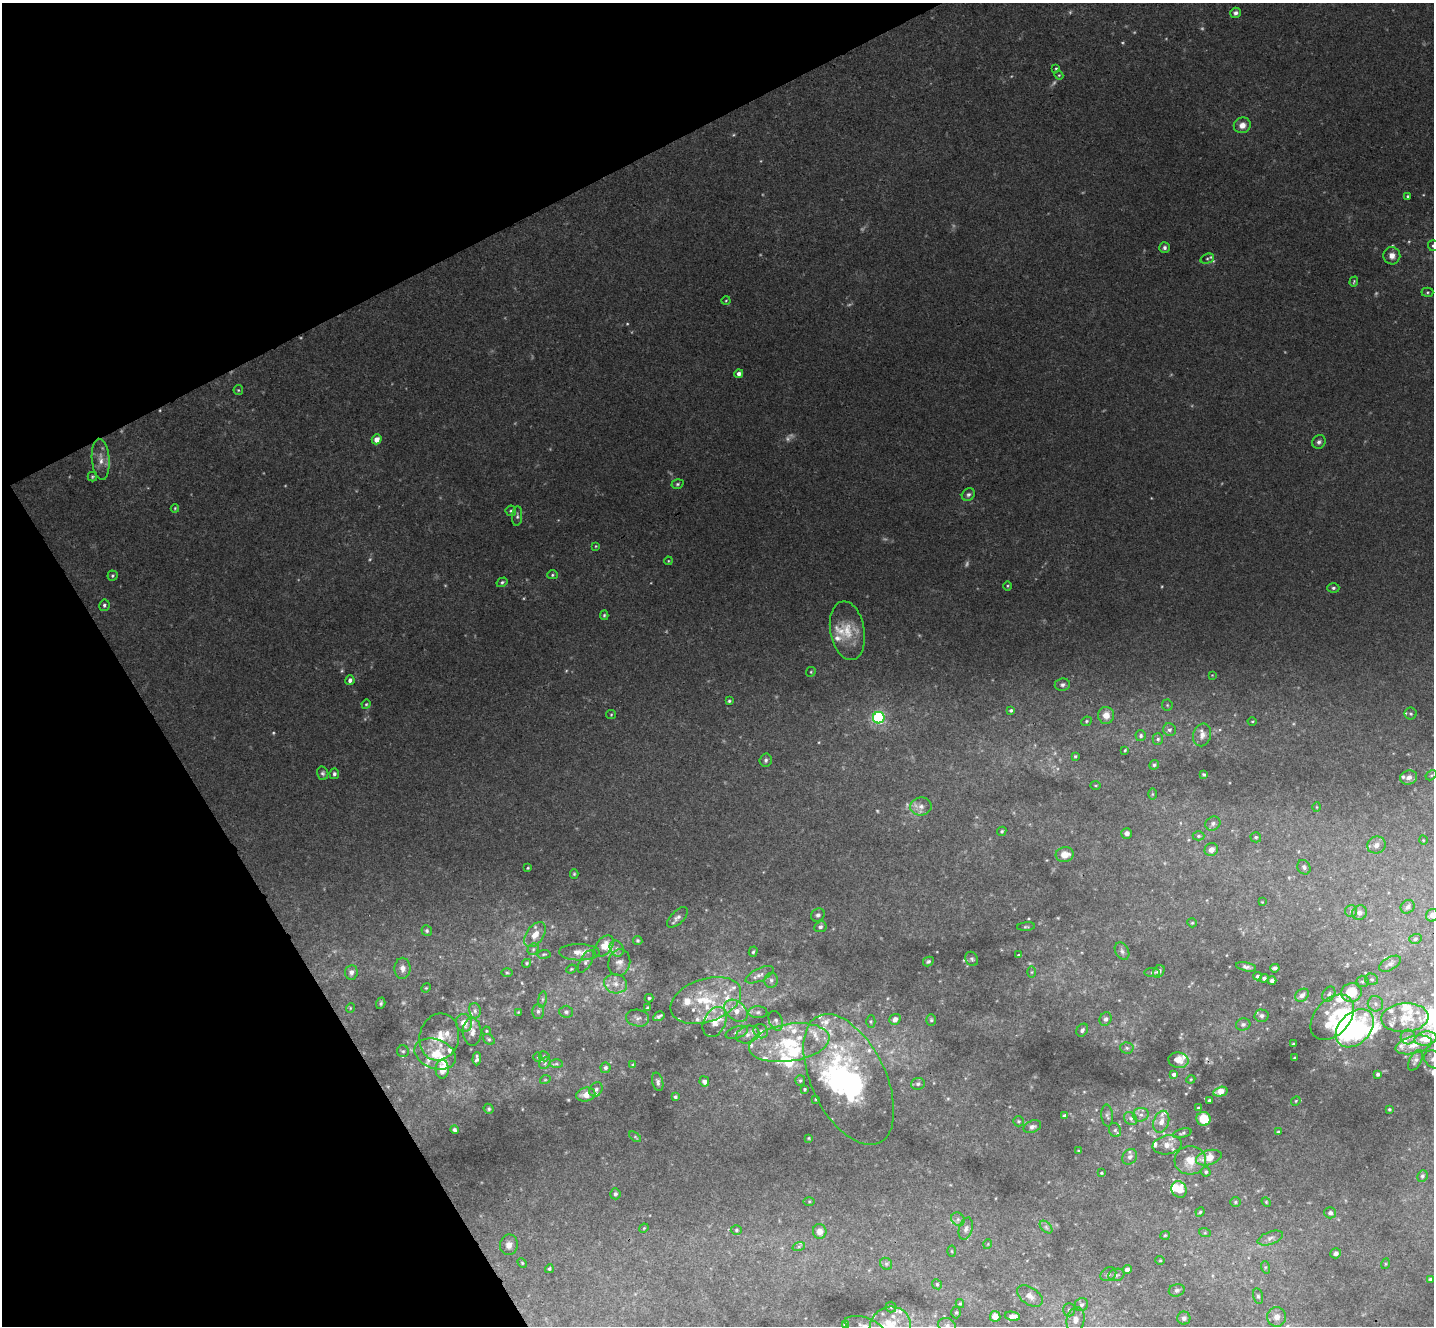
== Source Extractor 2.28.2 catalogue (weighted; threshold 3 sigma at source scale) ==
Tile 5 of 4 x 4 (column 1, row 2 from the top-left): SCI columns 52-1483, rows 2838-4161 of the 5835 x 5807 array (HDU 1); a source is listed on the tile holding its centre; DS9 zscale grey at full resolution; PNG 1436 x 1328 px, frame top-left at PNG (2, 3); each listed source drawn as its Kron ellipse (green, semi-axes under 4 px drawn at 4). Shown black and unused: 24% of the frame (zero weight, under 3 of 4 exposures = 6% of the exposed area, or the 3 px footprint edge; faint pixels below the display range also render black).
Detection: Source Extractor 2.28.2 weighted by HDU 2 'WHT'; one run over the whole footprint, this tile lists its part. Background 0.0244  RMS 0.0039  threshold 0.0175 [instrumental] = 3 sigma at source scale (4.5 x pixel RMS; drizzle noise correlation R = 1.50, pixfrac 1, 0.05/0.05 arcsec/px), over >= 5 px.
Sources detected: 364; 27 too faint to see at this stretch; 6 inside a brighter object's white glare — neither listed nor drawn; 60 inside a brighter listed object's ellipse — not listed separately; the other 271 listed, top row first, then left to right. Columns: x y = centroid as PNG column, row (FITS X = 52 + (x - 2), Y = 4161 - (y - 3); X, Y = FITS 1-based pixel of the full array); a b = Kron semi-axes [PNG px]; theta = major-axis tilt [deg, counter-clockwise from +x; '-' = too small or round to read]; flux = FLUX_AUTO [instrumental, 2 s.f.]
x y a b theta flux
1235 13 6 5 - 1.2
1056 69 3 3 - 0.47
1059 75 4 4 - 0.4
1242 125 8 7 - 3.3
1408 196 4 3 - 0.86
1433 246 5 5 - 0.82
1165 248 5 5 - 1.1
1392 256 9 8 - 2.8
1207 259 7 5 17 0.82
1354 282 5 3 - 0.45
1427 292 6 4 2 0.58
726 301 4 3 - 0.34
739 374 4 4 - 1.8
238 390 5 4 - 0.49
377 439 5 4 - 3.3
1319 442 7 6 - 1.3
101 459 20 9 -85 4.3
92 477 5 4 - 0.54
677 484 6 4 17 0.67
968 495 7 6 - 0.99
175 508 4 4 - 0.4
511 511 5 5 - 0.69
517 516 10 5 85 0.98
596 546 4 3 - 0.36
668 561 4 3 - 0.33
552 575 5 4 - 0.56
112 576 5 5 - 0.65
502 582 6 4 30 0.73
1007 586 5 3 - 0.43
1333 588 6 4 1 0.77
104 605 6 5 - 0.85
604 615 5 4 - 0.57
847 631 30 17 -80 12
811 672 5 4 - 0.5
1212 675 4 4 - 0.31
350 680 5 4 - 1.3
1062 685 7 6 - 1.2
729 701 4 3 - 0.55
366 704 5 4 - 0.48
1167 705 5 5 - 0.58
1011 710 4 4 - 0.81
1411 714 6 6 - 0.8
611 715 5 4 - 0.44
1106 715 8 8 - 3.7
879 718 6 5 - 76
1086 721 5 4 - 0.57
1252 721 4 3 - 0.36
1169 730 6 6 - 1.2
1202 735 11 9 72 2.7
1141 736 5 5 - 0.85
1158 739 6 5 - 0.8
1125 750 3 3 - 0.47
1075 756 3 3 - 0.47
766 760 6 6 - 0.94
1154 765 5 4 - 0.73
323 773 7 5 -75 0.92
334 774 5 4 - 0.96
1204 775 4 3 - 0.61
1431 775 6 4 30 0.57
1409 777 8 7 - 2.2
1095 785 5 3 - 0.42
1152 794 6 4 90 0.51
921 806 10 9 - 2.7
1317 807 5 3 - 0.32
1213 823 8 6 35 1.2
1002 831 5 4 - 0.6
1127 833 5 5 - 1.8
1198 836 6 4 1 0.59
1256 837 5 5 - 0.7
1423 840 5 3 - 0.3
1376 845 9 8 - 2.4
1211 850 7 6 - 2.3
1065 854 9 7 5 5.1
1304 867 8 6 -57 1.1
528 868 4 3 - 0.45
574 874 5 4 - 0.56
1262 902 3 3 - 0.27
1408 907 7 6 - 1
1351 911 6 6 - 0.94
1359 913 8 7 - 1.8
818 915 7 6 - 1.1
1432 915 6 6 - 1.9
677 917 13 6 44 1.8
1192 923 5 4 - 0.49
820 927 6 5 - 1
1026 927 9 3 4 0.56
427 931 5 5 - 0.73
535 935 14 8 54 4
1415 939 6 5 - 0.72
638 940 5 4 - 0.58
604 946 12 8 52 4.5
533 949 6 5 - 0.76
617 949 8 6 -59 1.3
1122 951 9 6 -62 1.3
579 952 20 8 -1 3.6
753 952 5 4 - 0.57
544 954 7 4 4 0.55
1019 955 3 3 - 0.38
972 959 7 6 - 0.95
586 961 12 6 60 1.4
928 961 5 4 - 0.8
527 963 4 3 - 0.58
619 963 13 11 75 3
1390 964 12 6 29 1.8
1246 967 10 4 -12 1.2
402 968 10 8 90 2.5
1275 968 5 4 - 1.2
571 969 5 3 - 0.41
1159 971 7 5 53 2.2
351 972 7 6 - 1.7
1031 972 5 3 - 0.46
1152 972 8 3 1 0.7
507 973 5 3 - 0.45
760 975 15 6 25 2.1
1257 976 4 4 - 0.71
1264 978 4 4 - 1
1372 979 6 5 - 0.89
771 980 7 6 - 1.3
1272 981 4 4 - 1.1
1362 981 6 6 - 0.75
615 984 11 9 -13 3.4
426 988 5 4 - 0.43
1351 993 10 9 - 11
1329 994 8 6 60 1.3
1302 995 7 5 37 1.9
649 998 4 3 - 0.65
542 999 8 4 82 0.77
706 1000 36 21 19 20
381 1003 6 4 71 0.7
1375 1004 8 7 - 1.9
350 1008 5 3 - 0.31
647 1008 4 3 - 0.5
475 1011 8 5 -76 1.3
538 1011 7 5 -89 1
736 1011 13 9 -40 4.5
518 1012 4 3 - 0.34
566 1012 7 6 - 1
758 1012 9 6 1 1.1
659 1016 6 3 32 1
1261 1016 7 6 - 1.2
1332 1017 26 17 49 14
638 1018 11 8 -10 1.8
1405 1018 24 14 4 10
895 1019 6 5 - 2.7
1106 1019 7 5 65 1.1
931 1020 6 5 - 0.66
776 1021 10 6 -67 1.4
715 1022 16 11 64 4.8
871 1022 6 4 90 0.57
464 1023 9 8 - 4
1243 1024 7 6 - 1.2
1355 1028 22 15 45 55
1082 1030 7 5 54 1.1
486 1031 4 3 - 0.42
761 1031 8 6 -44 1.4
472 1032 14 9 -87 3
737 1032 11 6 20 1.3
748 1035 12 8 17 2.5
439 1037 24 19 76 9.3
1408 1037 7 7 - 1.8
489 1039 6 4 -39 0.67
1425 1039 11 7 9 6.9
789 1043 40 18 9 24
1293 1044 3 3 - 0.5
1414 1045 19 8 14 4.6
1127 1048 6 5 - 0.82
403 1051 6 6 - 0.75
435 1054 21 14 -20 12
544 1056 5 5 - 0.65
538 1057 5 3 - 0.37
1295 1058 3 3 - 0.5
477 1059 6 4 89 1.1
1433 1059 10 8 -42 2.2
1179 1060 10 7 -10 3.4
1415 1060 11 6 61 1.4
545 1063 6 5 - 0.82
556 1064 7 4 -1 0.71
633 1065 4 4 - 0.65
605 1068 5 5 - 1
442 1069 9 6 89 7
1174 1074 4 4 - 1
1378 1074 4 4 - 0.91
849 1079 70 37 -64 70
1191 1079 4 3 - 0.39
545 1080 5 3 - 0.37
800 1080 5 5 - 0.72
704 1081 5 4 - 1.7
658 1082 9 5 -75 1.1
918 1084 7 6 - 0.98
596 1089 8 6 56 1.2
804 1089 3 3 - 0.5
1220 1092 7 4 15 4.9
586 1095 9 7 13 3.3
675 1097 4 3 - 0.71
816 1099 3 3 - 0.37
1209 1100 3 3 - 0.66
1296 1101 5 4 - 0.46
1198 1108 3 3 - 0.77
489 1109 5 4 - 0.63
1389 1109 3 3 - 0.5
1141 1115 8 7 - 1.4
1064 1116 4 4 - 1.1
1107 1116 11 5 -85 1.2
1130 1118 7 6 - 1.1
1204 1119 7 7 - 10
1019 1121 5 5 - 0.61
1161 1122 11 7 70 2.9
1032 1127 9 6 21 1.3
455 1130 4 4 - 0.87
1115 1130 7 6 - 1.1
1278 1132 3 3 - 0.53
1182 1133 9 4 14 0.78
635 1137 7 3 -38 0.5
809 1138 3 3 - 0.36
1167 1145 14 9 10 3.6
1078 1151 3 2 - 0.29
1130 1157 8 7 - 1.7
1209 1158 13 7 16 6.3
1190 1160 16 14 5 7.2
1206 1172 5 4 - 0.81
1101 1173 3 2 - 0.45
1422 1176 6 5 - 0.9
1179 1189 8 7 - 7.7
615 1194 5 5 - 0.88
809 1201 5 4 - 0.44
1235 1202 5 5 - 0.59
1266 1202 5 4 - 0.42
1200 1212 5 4 - 0.52
1330 1213 6 5 - 1.2
958 1219 7 6 - 1.2
1046 1227 8 4 -46 1
644 1228 5 4 - 0.4
966 1229 11 6 73 1.6
736 1230 5 5 - 0.67
820 1231 7 7 - 2.8
1205 1233 6 4 -18 0.51
1165 1235 5 4 - 0.45
1270 1238 13 6 19 1.9
988 1244 5 3 - 0.34
509 1245 10 9 - 2.8
799 1246 6 4 19 0.76
952 1251 5 3 - 0.37
1336 1253 5 5 - 1.2
1160 1260 4 4 - 0.45
522 1263 5 4 - 0.48
886 1264 6 5 - 0.82
1385 1264 5 3 - 0.42
1265 1267 6 4 -73 0.64
549 1269 5 4 - 0.63
1127 1270 4 4 - 2.2
1108 1274 8 6 29 1.3
1116 1275 8 6 15 1.1
1430 1279 4 3 - 0.66
937 1284 5 4 - 0.57
1177 1290 8 6 17 1.1
1030 1296 14 8 -33 2.9
1258 1296 8 5 -75 0.94
960 1304 4 4 - 0.47
1081 1305 7 6 - 1.2
891 1307 5 5 - 0.67
1069 1310 7 5 -89 0.82
956 1312 6 4 -89 0.64
995 1316 5 5 - 3.4
1012 1316 7 4 -9 2.6
1277 1317 10 9 - 3.4
1184 1318 6 6 - 1.4
1076 1320 13 9 77 2.9
845 1325 4 4 - 0.9
947 1325 9 7 -20 1.9
864 1326 20 9 -17 4.3
890 1326 21 19 21 15
Overlapping masked pixels (flux is a lower limit): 1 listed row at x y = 849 1079
Isophote crosses this tile's border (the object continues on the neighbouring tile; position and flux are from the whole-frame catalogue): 8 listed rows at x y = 1433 246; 1432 915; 1433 1059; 1277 1317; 845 1325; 947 1325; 864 1326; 890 1326